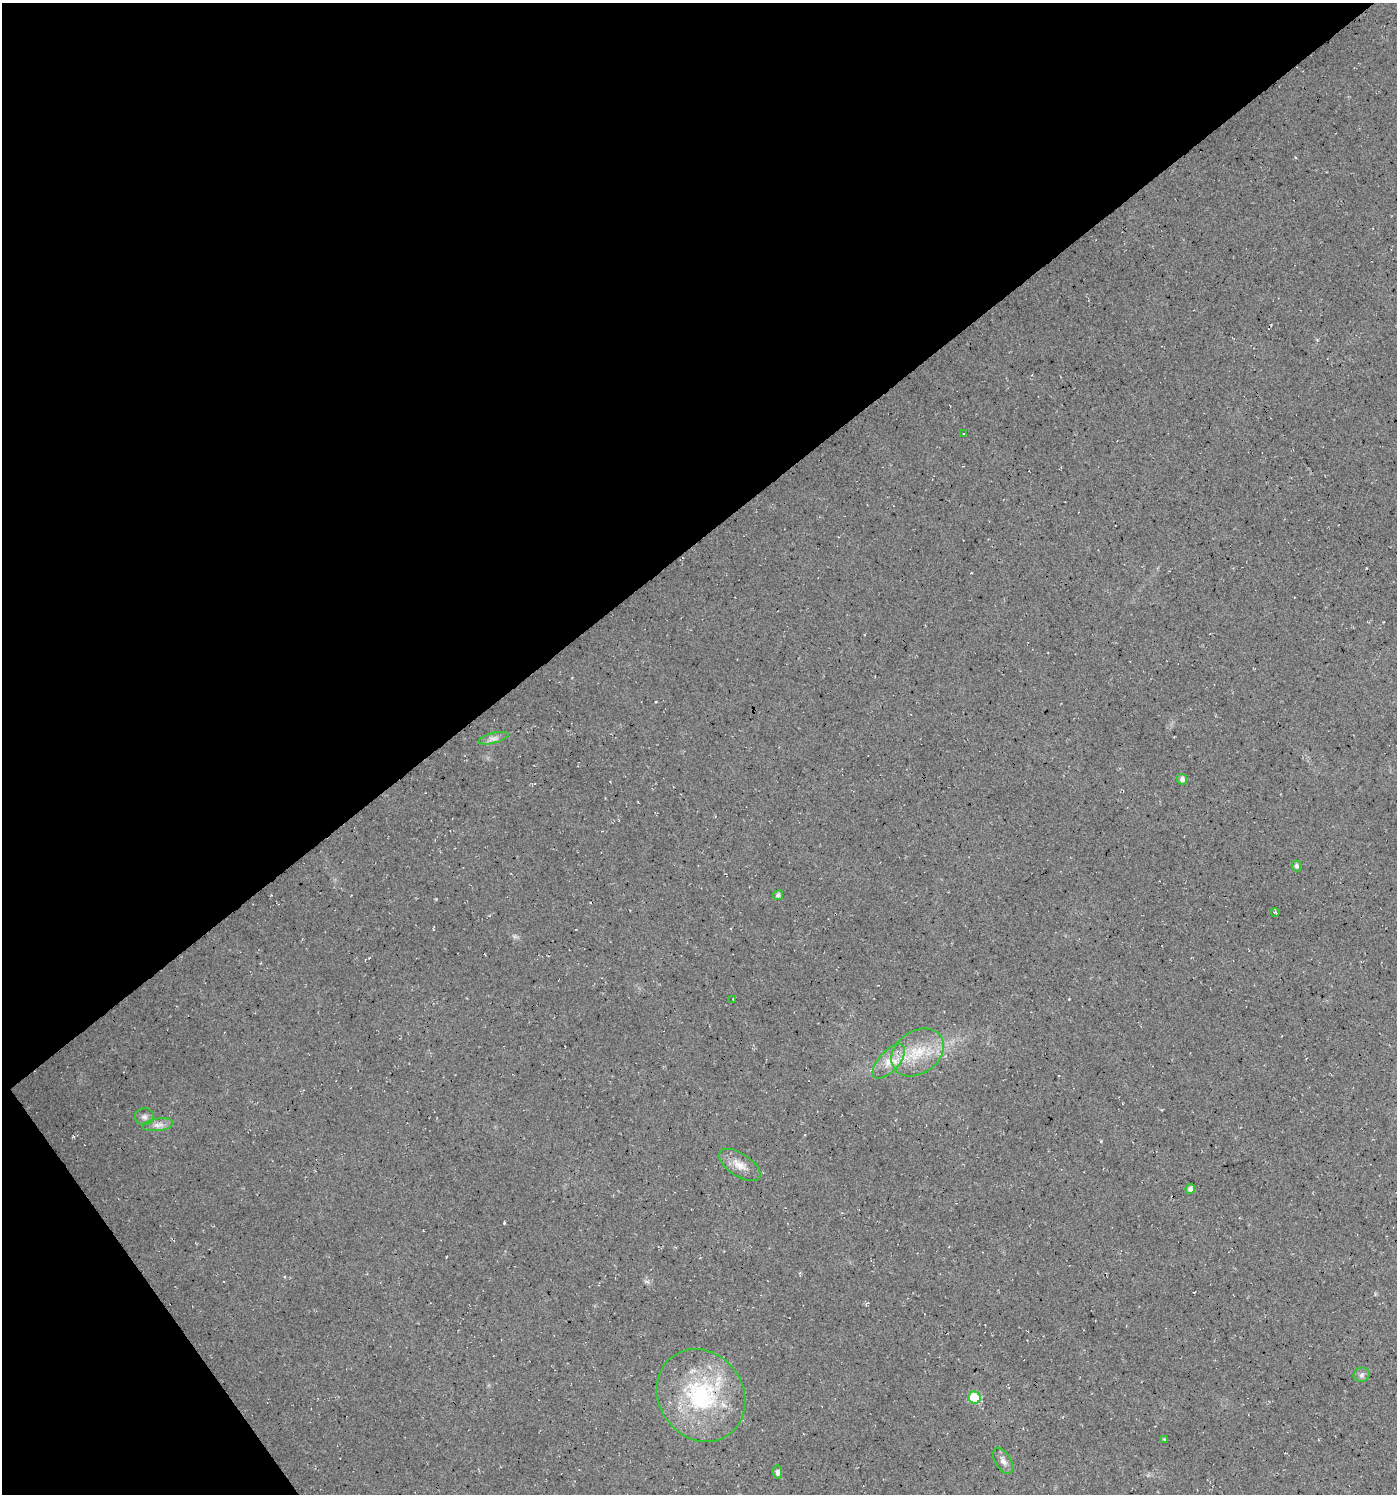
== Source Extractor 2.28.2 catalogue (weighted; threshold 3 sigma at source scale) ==
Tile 5 of 4 x 4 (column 1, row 2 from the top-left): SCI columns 131-1525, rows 2986-4477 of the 5906 x 5968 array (HDU 1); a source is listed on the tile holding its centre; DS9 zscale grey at full resolution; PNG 1399 x 1496 px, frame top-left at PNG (2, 3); each listed source drawn as its Kron ellipse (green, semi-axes under 4 px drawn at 4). Shown black and unused: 39% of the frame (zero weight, under 3 of 4 exposures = <1% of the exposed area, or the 3 px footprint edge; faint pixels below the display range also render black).
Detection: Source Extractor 2.28.2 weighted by HDU 2 'WHT'; one run over the whole footprint, this tile lists its part. Background 0.022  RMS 0.0063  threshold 0.0281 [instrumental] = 3 sigma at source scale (4.5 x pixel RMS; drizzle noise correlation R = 1.50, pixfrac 1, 0.0396/0.0396 arcsec/px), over >= 5 px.
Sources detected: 19; all 19 listed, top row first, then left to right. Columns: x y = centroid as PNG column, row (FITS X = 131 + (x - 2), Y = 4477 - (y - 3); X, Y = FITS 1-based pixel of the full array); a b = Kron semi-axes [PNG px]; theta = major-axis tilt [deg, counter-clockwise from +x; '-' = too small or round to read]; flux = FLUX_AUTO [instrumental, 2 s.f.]
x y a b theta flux
963 434 3 3 - 0.62
493 738 15 5 14 3.1
1182 779 5 5 - 2.8
1296 866 5 4 - 1.8
778 895 5 5 - 1.8
1275 912 4 3 - 0.61
733 999 3 2 - 0.5
917 1052 28 21 35 27
889 1061 21 10 48 10
144 1117 9 8 - 2.5
158 1125 16 6 7 3.9
740 1165 23 11 -33 8
1190 1189 5 4 - 2.7
1362 1375 8 7 - 2.1
701 1395 48 42 -55 77
974 1398 6 6 - 32
1165 1439 4 3 - 0.76
1003 1461 14 8 -60 3.8
777 1472 6 5 - 2.5
Overlapping masked pixels (flux is a lower limit): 1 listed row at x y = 701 1395